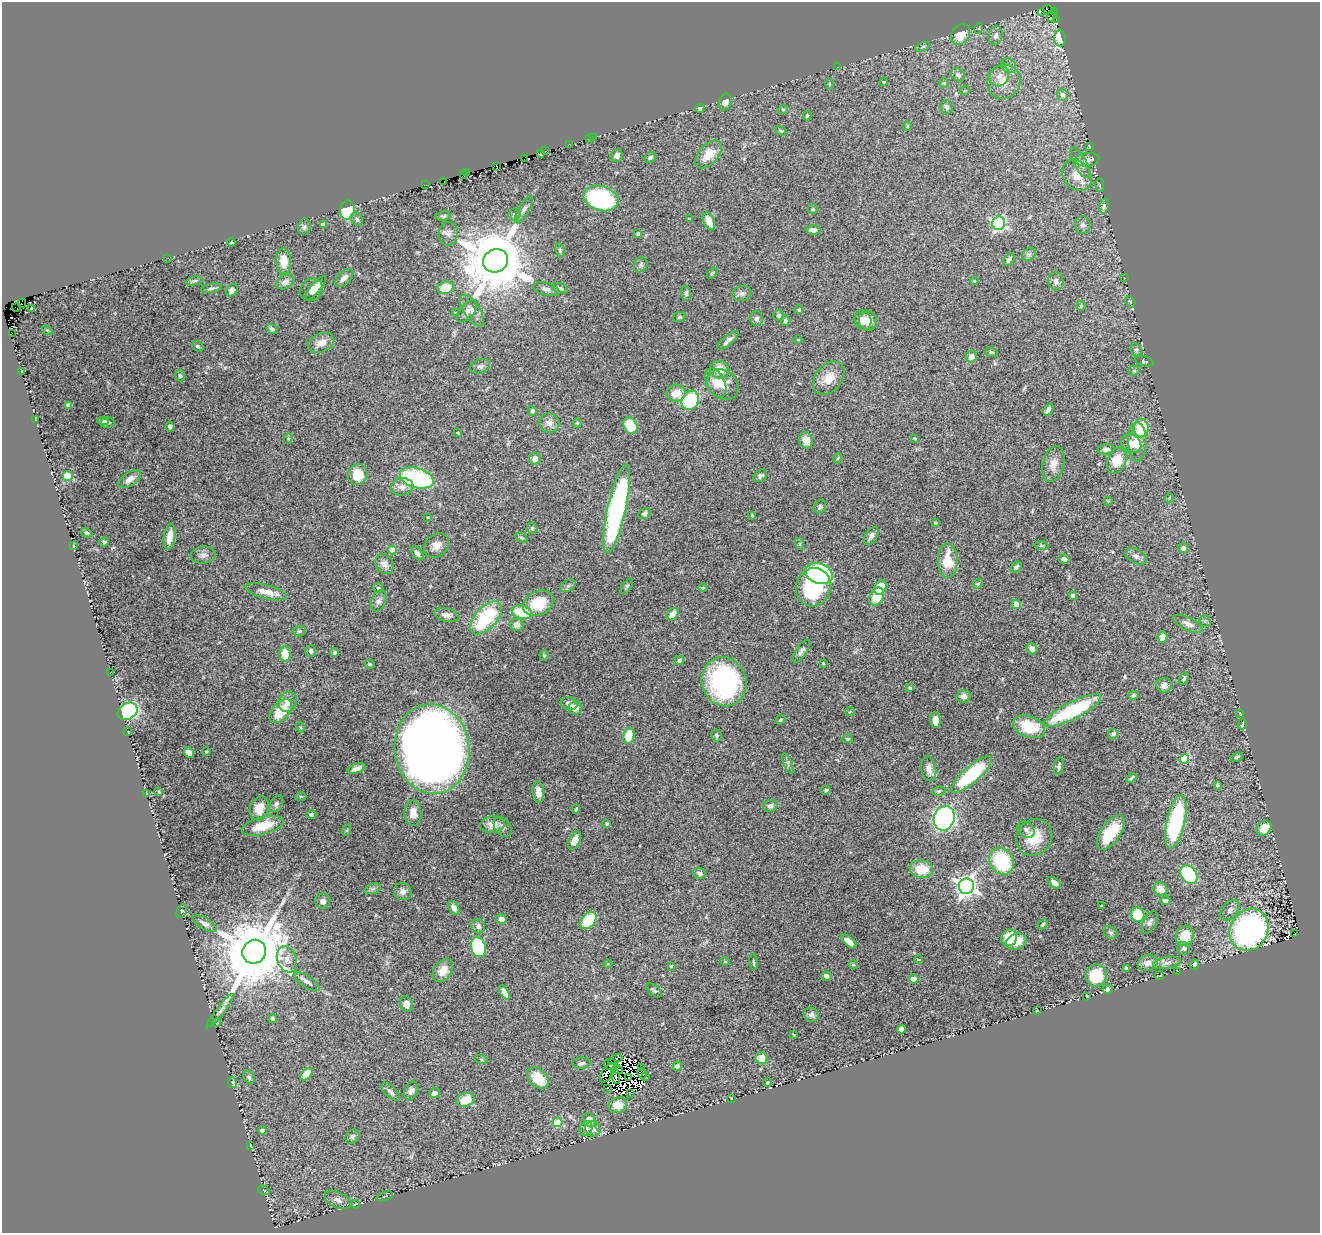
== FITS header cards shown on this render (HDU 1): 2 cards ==
NAXIS1  =                 1318
NAXIS2  =                 1231

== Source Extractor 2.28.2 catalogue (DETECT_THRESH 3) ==
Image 1318 x 1231 px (HDU 1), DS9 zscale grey, 1 PNG px = 1 image px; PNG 1322 x 1235 px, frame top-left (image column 1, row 1231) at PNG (2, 2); each listed source drawn as its Kron ellipse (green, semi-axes under 4 px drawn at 4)
Background 0.0827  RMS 0.0081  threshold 0.0242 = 3 sigma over >= 5 px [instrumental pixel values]
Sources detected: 388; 18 with non-positive FLUX_AUTO (blend fragments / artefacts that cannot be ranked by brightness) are neither listed nor drawn; the other 370 listed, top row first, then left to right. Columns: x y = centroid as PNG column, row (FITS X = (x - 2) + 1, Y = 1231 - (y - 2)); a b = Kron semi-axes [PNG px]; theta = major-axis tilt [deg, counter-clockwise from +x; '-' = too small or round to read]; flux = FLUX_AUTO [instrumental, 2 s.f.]
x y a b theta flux
1048 10 5 2 - 6
1054 11 3 2 - 5.2
1041 13 4 2 - 0.69
1052 16 6 2 74 0.47
1056 20 2 2 - 0.94
979 28 5 3 - 0.57
961 34 11 8 57 11
996 35 9 7 80 2.6
1060 38 8 5 -86 21
923 47 8 4 22 0.82
1009 66 8 6 -42 2
837 67 4 3 - 0.64
958 75 8 6 -42 1.9
999 76 11 9 56 3.9
884 82 4 3 - 0.58
1004 82 17 16 - 8.8
944 83 5 5 - 0.82
829 84 5 3 - 0.5
965 90 5 3 - 0.46
1062 95 6 5 - 2.1
725 102 8 6 66 2.7
946 107 7 6 - 1.4
700 108 4 4 - 1.1
783 110 5 4 - 0.7
807 116 5 3 - 0.79
907 126 4 4 - 0.6
781 131 6 4 -29 0.73
593 137 2 2 - 2.8
589 139 3 2 - 1.2
569 144 2 2 - 1.5
1089 147 4 2 - 0.43
545 150 3 2 - 0.13
541 154 3 2 - 1.6
709 154 16 10 47 9.3
617 156 6 6 - 2.5
650 157 6 5 - 1.3
524 159 4 2 - 28
1087 160 12 7 5 3.6
1080 163 17 6 -63 3
496 166 4 2 - 1.3
467 173 3 2 - 0.58
463 174 3 2 - 2.5
1077 175 17 13 -51 7.9
444 182 3 2 - 21
426 185 2 2 - 0.55
1100 185 7 3 -82 0.61
601 198 18 12 -17 73
1104 206 7 5 78 1.5
524 209 15 5 61 2
813 209 5 4 - 0.65
347 210 9 7 81 32
514 215 6 6 - 1.4
443 216 7 4 9 0.98
357 219 7 5 -48 1.2
689 219 4 3 - 0.51
709 221 9 5 -66 6.3
999 223 7 6 - 100
323 224 4 4 - 4.2
1083 225 8 8 - 1.9
304 227 8 6 78 1.3
813 230 7 5 -3 2.2
448 234 12 9 86 3
638 234 3 3 - 1.1
231 242 4 3 - 0.48
560 250 7 4 -81 0.96
1029 254 7 6 - 1.4
168 258 2 2 - 4.9
1009 260 7 5 56 1.7
284 261 13 7 -88 8.5
495 261 13 11 29 6100
641 265 8 6 62 1.5
712 273 6 4 53 0.79
344 278 11 6 43 3.1
1125 278 3 3 - 0.46
194 281 8 4 12 1.1
974 281 4 3 - 0.41
1056 281 9 7 -77 2.2
285 282 9 6 32 2.9
211 288 10 4 11 1.3
316 288 15 5 49 4.2
445 288 8 6 14 12
560 288 8 4 -15 1.1
546 289 13 6 -15 2
232 290 7 5 51 2.7
311 290 12 10 41 4.1
686 293 7 5 -85 1.3
742 293 9 7 13 1.9
1130 302 6 4 -61 0.76
22 303 4 2 - 0.19
1081 306 5 4 - 0.8
16 307 4 2 - 17
31 309 3 2 - 0.42
799 310 4 4 - 0.83
467 311 13 7 49 2.3
472 311 18 8 -57 3.8
455 313 4 3 - 0.52
779 316 5 5 - 1.2
679 317 6 5 - 0.77
757 319 7 6 - 1.7
863 320 10 8 -64 4.7
785 321 5 4 - 0.99
868 321 10 9 - 6.2
272 329 6 4 -34 1
47 330 5 4 - 0.6
12 333 3 2 - 1.3
728 340 13 4 39 2.4
798 340 4 3 - 0.41
321 343 14 9 26 5.2
198 346 6 5 - 1.1
1136 350 7 5 -67 1.2
991 352 7 4 -10 1.1
971 357 6 5 - 3
1144 361 9 5 -14 0.9
480 366 10 7 19 2
720 370 10 8 -16 8.5
21 371 3 2 - 0.48
1134 371 5 5 - 0.85
180 376 6 5 - 0.95
829 378 19 13 49 8
716 383 15 9 -64 5.1
723 385 17 14 -42 8.8
676 393 9 8 - 7.6
690 400 10 8 60 36
68 405 4 4 - 2.6
1048 410 6 4 54 2.3
532 411 5 4 - 1.3
35 420 3 2 - 0.54
103 421 6 4 -6 1.7
108 422 7 5 12 1.3
549 423 10 9 - 3.6
577 423 4 4 - 0.67
170 426 5 4 - 1
631 426 9 6 -59 20
1141 428 9 7 87 20
458 433 3 2 - 0.5
288 438 5 4 - 0.72
914 438 4 3 - 0.59
806 440 8 6 -75 4.7
1137 442 19 9 -89 7.6
1131 444 11 8 -35 5.3
1106 449 8 5 5 1.8
838 458 5 3 - 0.46
535 459 6 5 - 3.7
1117 461 13 9 68 11
1053 464 18 10 76 5.9
358 475 10 9 - 12
68 476 5 5 - 31
760 476 7 5 38 1.3
417 478 17 10 -16 65
130 479 13 6 34 4
402 487 11 8 7 3.9
1169 498 5 3 - 0.54
1108 501 5 5 - 0.56
820 507 7 5 61 1.2
617 509 45 9 77 110
645 514 6 5 - 1.7
752 515 4 3 - 0.51
428 517 3 2 - 0.36
935 523 4 4 - 0.59
532 528 6 5 - 0.94
86 533 6 4 -28 0.96
871 536 9 6 57 2.3
170 537 13 5 82 6.9
521 538 6 4 -31 0.81
104 542 5 4 - 0.78
800 544 6 4 -73 0.65
436 545 13 11 41 5
1041 545 7 4 -7 0.8
73 546 4 3 - 0.48
1183 548 5 5 - 2.1
392 550 4 4 - 12
417 553 8 5 -52 1.5
203 555 12 8 6 2.6
1136 556 12 7 -30 2.7
1064 559 5 4 - 1.8
948 560 17 10 -89 14
384 564 10 8 -56 2.9
1016 567 6 4 51 1.3
819 574 14 10 -20 73
978 583 6 4 36 0.82
568 586 8 5 30 1.3
627 586 9 4 55 0.93
813 587 19 17 73 47
880 587 7 5 63 11
378 588 5 5 - 0.85
703 588 4 4 - 0.53
266 592 21 7 -14 6
1073 595 4 4 - 2.2
876 597 9 7 62 18
379 601 11 7 68 2.3
539 603 16 12 24 17
1016 604 5 4 - 5
522 612 10 6 -16 17
672 614 7 5 46 4
447 615 12 6 -11 3.3
486 618 20 10 47 42
1205 621 5 5 - 0.89
1188 624 16 6 -25 3.3
517 625 7 6 - 2.9
299 631 6 5 - 0.93
1162 637 6 5 - 4.1
1032 649 5 5 - 3.5
311 651 6 5 - 1.4
801 651 13 5 56 1.8
335 652 4 4 - 0.91
285 654 7 5 -90 8.2
544 655 5 4 - 0.6
679 660 5 4 - 1.6
823 663 3 2 - 0.52
370 664 5 4 - 0.66
110 673 3 2 - 0.78
1184 679 7 4 62 0.96
724 682 25 22 -71 89
1164 685 8 7 - 3
910 688 3 3 - 1.1
1133 695 5 4 - 0.86
963 696 7 6 - 2.9
288 702 10 8 67 4.3
569 703 8 6 -11 3.1
575 708 7 6 - 3.9
1073 710 32 8 27 50
128 711 10 8 31 98
281 711 14 8 49 19
850 712 5 3 - 0.52
1240 713 3 2 - 0.42
781 720 5 4 - 0.79
935 720 8 5 -87 4.1
1242 724 5 2 - 0.78
300 727 5 3 - 0.6
1029 727 16 10 -20 20
128 732 3 2 - 0.34
1113 734 5 5 - 1.1
717 735 6 5 - 0.93
629 736 8 5 77 12
848 739 5 4 - 0.87
432 749 45 37 -83 780
206 751 4 3 - 0.42
189 753 6 4 -49 2.6
1237 757 6 4 22 0.89
1184 759 5 4 - 25
788 763 11 4 -68 1.4
1059 766 9 5 80 1.5
357 769 9 4 17 2.3
929 769 13 7 -78 3.7
971 775 26 8 41 48
1132 778 6 3 41 0.94
1217 785 4 3 - 0.95
826 790 5 4 - 0.86
939 791 7 4 11 0.88
159 792 3 3 - 0.46
538 792 11 5 -82 4
147 794 4 2 - 0.45
301 796 5 3 - 0.57
276 804 9 6 57 1.6
770 806 7 6 - 1.8
259 808 12 9 71 7.8
576 809 4 3 - 0.73
413 813 13 8 -86 4.7
311 815 5 4 - 1.3
944 818 12 10 71 170
1176 822 27 9 77 74
492 824 12 8 7 5
607 824 4 3 - 0.71
263 826 21 8 14 15
503 827 11 7 -55 2.4
1264 828 8 6 49 7.4
1026 829 9 7 -45 2
347 830 6 3 71 0.59
1111 832 20 9 56 21
1034 837 19 17 48 13
575 841 9 5 65 4.3
1001 861 14 11 -56 34
921 869 12 8 -8 13
700 873 7 5 -20 1.7
1189 875 10 7 -52 48
1054 883 7 4 -35 2.6
966 886 8 7 - 340
373 889 8 5 20 1.3
1160 889 7 6 - 5.8
403 892 9 8 - 2.7
323 901 7 7 - 2.3
1165 901 5 4 - 1.9
1102 906 3 2 - 0.51
454 908 7 5 -61 2.6
1230 910 11 7 50 2.5
182 911 7 4 63 0.75
1138 915 7 7 - 13
501 919 5 5 - 3.2
588 920 10 6 49 23
1150 922 12 6 60 2.2
204 923 14 5 -31 2.1
1043 924 5 3 - 0.68
478 926 7 6 - 2.3
1249 930 22 19 60 160
1111 933 8 5 -38 1.1
1295 934 3 2 - 12
1185 936 10 8 65 11
1009 938 8 7 - 14
1016 941 10 7 23 10
849 942 9 4 -43 4.7
478 947 10 7 -73 44
1184 948 6 6 - 1.3
254 952 12 11 - 7100
287 959 13 9 -70 4.2
919 959 4 2 - 0.45
725 962 5 3 - 0.45
754 962 8 2 -86 0.71
1148 963 10 8 18 3.4
1167 963 14 6 10 2.6
608 964 4 3 - 0.44
853 964 4 4 - 0.65
1194 964 5 4 - 1.8
671 966 3 3 - 0.72
1126 968 4 3 - 0.85
443 970 13 8 55 5
1178 971 2 2 - 1.8
1096 975 11 10 - 26
826 976 5 5 - 2.7
1159 976 4 2 - 0.55
914 979 5 4 - 4.1
307 981 15 5 -33 2.2
1108 989 5 4 - 1.8
654 990 9 5 -42 1.1
504 992 8 4 -62 3
1087 996 3 2 - 0.51
406 1004 8 6 -68 3.2
1037 1010 3 2 - 0.35
220 1011 21 4 51 2.1
811 1015 7 7 - 1.8
273 1018 4 4 - 1.1
216 1022 4 2 - 0.57
902 1029 4 4 - 2.8
794 1035 4 2 - 0.32
761 1058 6 6 - 6.3
481 1059 6 4 -19 0.71
615 1059 8 3 26 3.7
581 1063 9 5 4 1.5
611 1064 7 5 -3 2.8
677 1066 4 4 - 2.4
641 1067 3 2 - 0.51
618 1070 5 3 - 1.1
607 1073 11 5 58 2
642 1073 5 4 - 1.8
306 1074 7 5 46 8
616 1076 8 3 -77 1.4
249 1077 7 5 -60 1.3
629 1077 2 2 - 2.8
645 1077 3 2 - 0.95
538 1078 13 8 -44 12
233 1083 5 4 - 0.75
767 1083 4 4 - 0.75
607 1088 4 2 - 1.2
411 1091 9 6 67 2.1
391 1092 11 5 -42 1.8
434 1093 6 4 10 2.3
631 1093 3 2 - 1.1
731 1098 3 2 - 0.39
465 1100 9 6 15 9.9
618 1105 9 8 - 7
589 1120 7 5 -56 7.2
557 1122 5 5 - 23
586 1129 7 6 - 2
593 1129 8 7 - 2.8
262 1130 4 4 - 1.7
352 1137 8 6 45 1.3
251 1146 3 2 - 0.37
264 1190 6 3 -36 0.43
384 1196 8 4 22 0.73
338 1200 14 8 -25 3.1
355 1204 4 2 - 0.38
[18 non-positive-flux detections neither listed nor drawn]